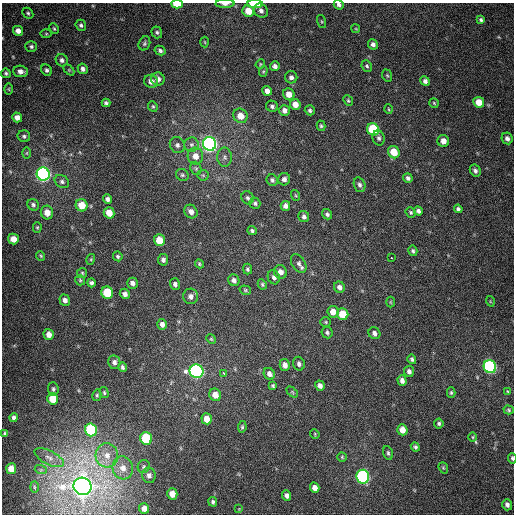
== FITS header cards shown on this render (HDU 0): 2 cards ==
NAXIS1  =                  512
NAXIS2  =                  512

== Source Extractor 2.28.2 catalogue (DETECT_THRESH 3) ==
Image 512 x 512 px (HDU 0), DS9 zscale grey, 1 PNG px = 1 image px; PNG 516 x 516 px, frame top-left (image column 1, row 512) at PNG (2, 3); each listed source drawn as its Kron ellipse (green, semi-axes under 4 px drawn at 4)
Background 380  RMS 9.5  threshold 28.6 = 3 sigma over >= 5 px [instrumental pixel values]
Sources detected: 180; all 180 listed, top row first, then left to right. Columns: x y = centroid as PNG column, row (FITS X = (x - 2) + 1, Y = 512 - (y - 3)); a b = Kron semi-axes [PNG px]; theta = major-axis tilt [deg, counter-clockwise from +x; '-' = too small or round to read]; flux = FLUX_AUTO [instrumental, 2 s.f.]
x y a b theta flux
177 4 6 4 -3 1.8e+04
225 4 9 3 0 2.9e+03
255 4 8 4 0 2.2e+04
339 5 5 4 - 1.7e+03
248 11 6 5 - 9.6e+03
261 11 7 6 - 2.7e+03
28 13 6 4 -46 1.1e+03
481 20 4 3 - 1.3e+03
322 22 7 3 -71 6.9e+02
81 25 6 5 - 1.5e+03
54 29 5 4 - 8.8e+02
356 29 4 3 - 5.7e+02
18 31 5 5 - 3.8e+03
157 32 6 5 - 1.2e+03
46 34 6 4 0 7.7e+02
205 42 5 3 - 5.8e+02
144 43 7 5 66 1.3e+03
373 44 5 4 - 2.3e+03
31 46 6 5 - 1.5e+03
160 50 6 4 -28 1.5e+03
62 60 6 5 - 2.0e+03
260 64 5 4 - 6.7e+02
275 66 5 4 - 2.2e+03
367 66 6 5 - 1.0e+03
83 69 5 5 - 2.1e+03
47 70 6 5 - 1.5e+03
69 70 6 4 -45 7.6e+02
20 71 7 6 - 3.2e+03
263 71 5 4 - 8.1e+02
6 73 5 4 - 1.1e+03
387 76 6 4 -68 9.3e+02
291 77 6 6 - 2.2e+03
158 79 6 6 - 3.0e+03
151 81 7 6 - 3.7e+03
425 81 5 4 - 2.0e+03
9 89 6 4 -89 8.4e+02
267 91 5 4 - 3.8e+03
289 94 6 5 - 5.8e+03
348 101 6 4 -50 9.9e+02
479 102 5 5 - 8.4e+03
106 103 4 4 - 1.4e+03
434 103 5 4 - 8.5e+02
295 104 5 5 - 5.6e+03
153 106 6 4 -67 9.2e+02
272 106 6 5 - 1.7e+03
388 109 5 3 - 6.2e+02
284 110 5 5 - 3.1e+03
310 110 5 5 - 1.4e+03
240 116 7 7 - 8.4e+03
17 117 5 4 - 4.1e+03
321 126 5 4 - 9.6e+02
373 129 6 5 - 3.3e+04
24 136 6 6 - 1.4e+03
379 138 7 6 - 1.8e+03
507 138 6 5 - 2.4e+03
443 141 6 6 - 4.9e+03
209 144 7 6 - 3.5e+05
177 145 8 7 - 2.2e+03
191 145 7 7 - 2.0e+03
394 152 6 5 - 1.2e+04
27 153 6 4 89 7.4e+02
195 156 8 8 - 5.5e+03
225 157 10 7 -89 2.5e+03
196 168 7 5 -69 1.4e+03
475 171 6 5 - 1.9e+03
43 174 6 6 - 2.8e+05
182 175 6 5 - 1.3e+03
203 175 5 5 - 1.1e+03
408 178 5 4 - 1.8e+03
284 179 6 6 - 2.8e+03
272 180 6 5 - 1.6e+03
62 182 8 6 -34 1.8e+03
360 185 7 5 -74 2.0e+03
295 195 5 3 - 6.8e+02
247 198 7 5 -57 1.5e+03
107 199 5 4 - 2.0e+03
255 203 6 5 - 1.4e+03
33 205 6 5 - 1.6e+03
82 205 6 6 - 1.1e+04
285 206 5 4 - 2.6e+03
458 209 4 4 - 1.4e+03
191 211 7 6 - 3.6e+03
418 211 4 4 - 1.8e+03
47 212 7 6 - 5.9e+03
411 212 5 4 - 9.4e+02
109 213 6 5 - 7.7e+03
327 214 5 5 - 1.6e+03
304 217 6 5 - 1.9e+03
37 227 5 4 - 7.7e+02
252 231 5 4 - 1.3e+03
13 239 5 5 - 7.3e+03
159 240 6 5 - 1.0e+04
413 251 5 4 - 1.3e+03
41 256 5 3 - 7.6e+02
118 256 5 4 - 1.2e+03
391 258 3 2 - 3.9e+03
91 259 5 3 - 6.8e+02
163 260 6 5 - 2.0e+03
199 264 5 4 - 9.0e+02
299 264 10 6 -57 2.3e+03
247 269 5 4 - 1.2e+03
280 272 7 6 - 4.0e+03
82 273 5 5 - 9.1e+02
274 277 7 6 - 1.8e+03
80 280 5 5 - 8.9e+02
234 280 6 5 - 2.4e+03
91 283 4 4 - 1.6e+03
132 283 5 5 - 2.6e+03
175 284 6 5 - 2.0e+03
262 284 5 4 - 9.2e+02
339 287 6 5 - 2.6e+03
245 290 6 4 -16 8.4e+02
107 293 6 6 - 2.4e+04
125 294 5 5 - 2.7e+03
191 296 7 7 - 3.2e+03
65 300 6 5 - 2.9e+03
490 301 5 3 - 5.7e+02
390 302 5 3 - 6.2e+02
333 312 6 5 - 5.7e+03
343 314 6 5 - 1.5e+04
326 322 5 5 - 8.5e+02
162 324 5 5 - 2.8e+03
327 332 6 5 - 1.4e+03
374 333 6 5 - 2.3e+03
49 334 5 5 - 4.4e+03
211 339 5 4 - 7.3e+02
412 359 5 4 - 1.2e+03
114 362 7 6 - 2.4e+03
299 364 7 5 -74 2.1e+03
285 365 6 5 - 3.4e+03
122 367 5 4 - 1.6e+03
490 367 7 6 - 1.7e+05
196 371 7 6 - 2.3e+05
409 371 5 5 - 2.0e+03
224 374 3 3 - 3.3e+03
269 374 6 5 - 2.8e+03
402 380 5 4 - 3.0e+03
273 386 4 4 - 9.9e+02
320 386 5 4 - 2.5e+03
53 389 7 5 -86 1.4e+03
508 391 4 2 - 5.4e+02
104 392 6 4 -74 8.8e+02
292 392 6 4 -45 8.3e+02
451 393 5 4 - 9.0e+02
97 395 6 4 76 9.7e+02
215 395 6 6 - 6.0e+03
53 399 6 5 - 1.3e+04
509 410 5 4 - 8.8e+02
14 417 4 4 - 1.9e+03
207 419 5 5 - 5.7e+03
439 423 5 4 - 1.1e+03
242 427 6 4 81 1.0e+03
91 430 6 6 - 7.0e+04
402 430 5 5 - 6.1e+03
5 433 3 3 - 9.5e+02
315 434 5 4 - 6.5e+02
473 437 5 3 - 6.2e+02
146 438 6 6 - 4.4e+04
415 447 5 4 - 1.2e+03
388 453 7 4 -75 1.3e+03
107 455 12 11 - 8.0e+03
342 457 5 4 - 7.6e+02
49 458 16 7 -26 4.6e+03
512 458 5 3 - 1.0e+03
144 467 6 6 - 1.4e+03
123 468 11 10 - 6.9e+03
443 468 6 4 -69 8.3e+02
11 469 5 5 - 7.5e+03
41 470 6 4 -18 9.2e+02
149 475 8 6 -78 2.9e+03
363 477 7 6 - 1.6e+05
83 486 9 8 - 1.2e+06
34 487 6 4 -89 8.0e+02
315 488 5 4 - 3.8e+03
172 494 5 5 - 6.4e+03
287 495 5 4 - 2.3e+03
213 502 5 4 - 1.4e+03
507 505 6 5 - 2.4e+03
144 508 5 5 - 4.4e+03
239 509 4 4 - 5.1e+02
At the frame edge (FLAGS 8, measured only in part): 5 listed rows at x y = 177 4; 225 4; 255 4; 339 5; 512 458